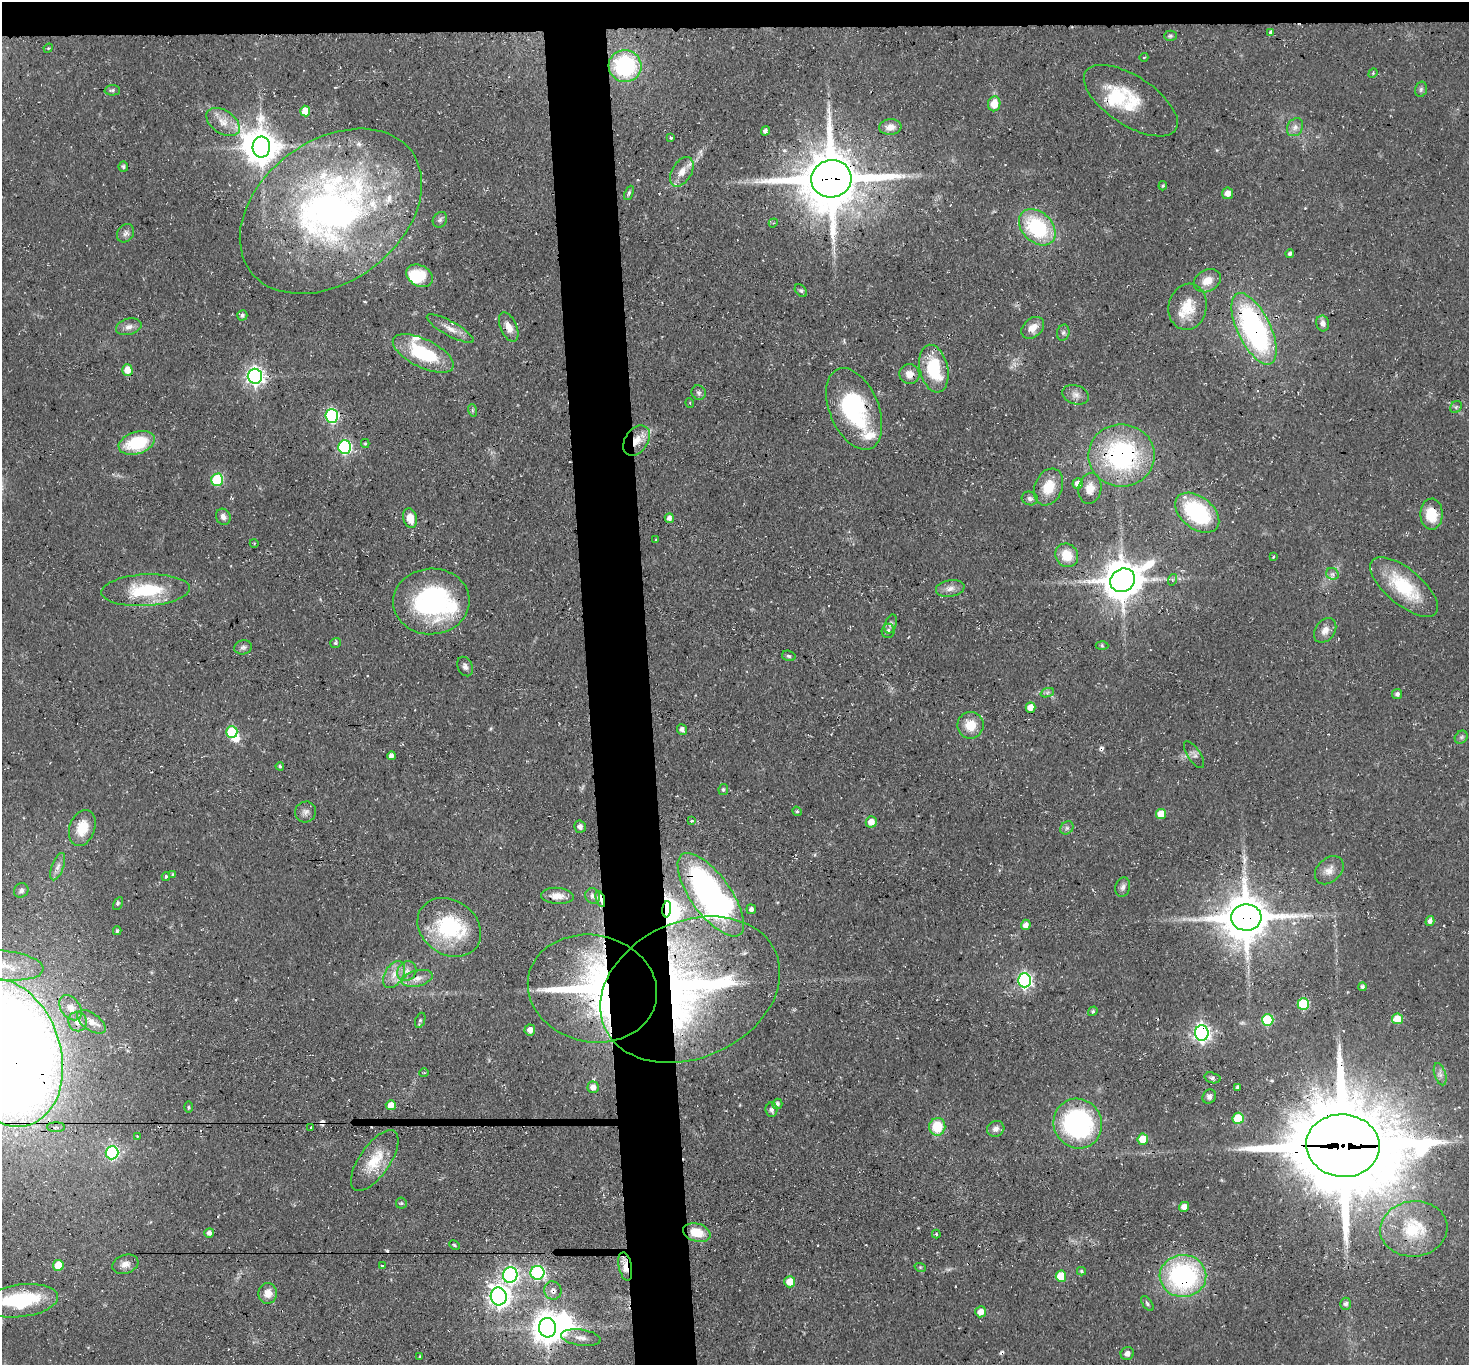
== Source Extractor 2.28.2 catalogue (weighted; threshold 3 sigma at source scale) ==
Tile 2 of 3 x 3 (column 2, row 1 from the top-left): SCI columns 1468-2934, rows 2888-4250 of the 4401 x 4372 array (HDU 1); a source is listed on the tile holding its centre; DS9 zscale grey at full resolution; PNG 1471 x 1367 px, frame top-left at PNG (2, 2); each listed source drawn as its Kron ellipse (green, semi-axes under 4 px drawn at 4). Shown black and unused: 6% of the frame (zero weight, under 3 of 4 exposures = <1% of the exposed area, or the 3 px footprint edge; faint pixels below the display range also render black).
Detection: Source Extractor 2.28.2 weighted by HDU 2 'WHT'; one run over the whole footprint, this tile lists its part. Background 0.055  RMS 0.0051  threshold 0.023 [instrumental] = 3 sigma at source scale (4.5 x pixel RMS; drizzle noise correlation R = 1.50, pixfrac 1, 0.05/0.05 arcsec/px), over >= 5 px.
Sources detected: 223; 6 inside a brighter object's white glare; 10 cosmic-ray / hot-pixel residue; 2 long thin detections or spike segments (spike, bleed or trail) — neither listed nor drawn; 12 inside a brighter listed object's ellipse — not listed separately; the other 193 listed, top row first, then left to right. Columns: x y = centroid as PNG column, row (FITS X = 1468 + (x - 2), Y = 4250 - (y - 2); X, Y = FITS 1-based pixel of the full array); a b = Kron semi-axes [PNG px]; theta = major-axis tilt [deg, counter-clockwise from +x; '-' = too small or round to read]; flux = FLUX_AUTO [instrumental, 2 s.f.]
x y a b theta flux
1271 32 4 3 - 4.8
1170 36 6 5 - 0.95
48 48 5 4 - 0.55
1144 57 4 3 - 0.42
625 66 16 16 - 55
1373 73 5 4 - 0.55
1421 89 8 5 75 1.2
112 90 7 5 1 1.1
1131 101 53 24 -33 28
994 104 7 6 - 7.8
305 111 5 5 - 8.6
223 122 18 11 -34 6.8
890 127 11 7 5 3.8
1295 127 9 7 57 2.5
765 131 5 4 - 1.8
670 138 3 3 - 2.8
261 147 10 9 - 1000
123 167 5 5 - 1.1
682 172 16 9 60 5.6
831 179 20 18 11 3600
1163 186 4 3 - 0.71
629 193 7 4 66 0.95
1227 193 6 5 - 3.8
331 211 101 70 37 250
440 220 8 6 56 1.5
773 223 5 4 - 0.51
1037 227 21 15 -44 43
126 233 10 8 54 2.1
1290 254 4 4 - 1.5
420 276 14 10 -29 15
1207 281 14 10 29 6.3
801 291 7 5 -48 1
1188 307 23 19 79 13
242 315 5 5 - 1
1323 323 8 6 -77 2.9
129 327 13 8 14 3.1
509 327 15 8 -66 5.2
1033 328 13 9 41 4.7
450 329 26 7 -29 4.9
1254 329 39 16 -64 120
1063 333 8 6 75 1.3
423 353 33 14 -26 34
934 369 24 14 -77 28
127 370 5 5 - 6.6
909 374 10 10 - 4.5
255 376 7 7 - 220
699 393 7 6 - 1.5
1076 395 14 9 -18 3.4
690 403 5 3 - 0.4
1456 407 6 5 - 0.99
854 409 43 24 -67 57
472 410 6 4 -72 0.81
332 416 7 6 - 77
636 440 16 11 54 7.7
137 443 19 11 17 27
365 443 4 4 - 0.59
345 447 6 6 - 84
1122 455 33 31 1 80
217 480 6 6 - 34
1078 483 5 5 - 4.2
1049 487 19 13 68 11
1090 488 15 11 81 5.7
1030 498 8 6 -17 1.6
1197 513 25 16 -39 45
1431 514 15 11 -90 13
223 517 8 7 - 2.4
410 518 10 6 -75 6.5
669 518 5 4 - 1.8
656 540 3 3 - 0.43
254 543 4 3 - 0.38
1067 555 12 11 - 11
1273 557 3 2 - 0.66
1332 574 6 5 - 1.5
1123 580 13 11 33 1400
1172 580 6 4 73 0.72
1404 587 41 18 -40 29
950 589 14 8 9 3.4
146 590 44 16 3 29
431 601 38 33 3 79
891 624 10 5 72 1.5
1325 630 13 10 54 4
888 631 7 6 - 1.5
335 643 6 4 37 0.84
1102 646 6 4 -3 0.79
243 647 9 7 14 1.7
789 656 7 5 -17 1.2
465 666 10 7 -63 1.9
1047 693 7 4 19 1.1
1397 694 5 5 - 1.6
1030 707 5 5 - 6
970 725 13 13 - 9.4
682 729 5 4 - 1.9
232 732 6 5 - 28
1461 737 7 5 46 1.1
1194 755 15 6 -57 2.1
391 756 4 4 - 2.1
280 766 4 3 - 0.79
723 789 5 4 - 0.96
797 811 5 4 - 0.79
305 812 11 10 - 2.6
1161 814 5 5 - 9
691 821 4 3 - 0.85
871 822 5 5 - 4.8
580 827 6 6 - 2
82 828 18 12 70 12
1067 828 7 6 - 1.5
58 867 14 6 69 2.7
1329 870 16 11 43 5
173 874 4 3 - 0.5
166 876 4 3 - 0.84
1123 887 10 7 75 1.9
21 890 8 6 42 1.6
711 895 49 20 -54 170
557 896 16 8 -4 4.8
593 896 8 7 - 1.9
600 899 8 4 -72 8.6
118 904 7 4 63 0.93
667 909 8 4 84 300
751 909 5 5 - 1.5
1246 918 15 13 3 2200
1430 921 5 4 - 2
1026 925 5 4 - 3.2
449 927 34 27 -34 42
117 931 4 3 - 0.85
2 965 41 15 -5 22
407 971 10 9 - 3.3
394 975 15 9 59 5.5
417 978 16 8 15 4.3
1024 980 7 6 - 130
1363 987 4 4 - 1.2
592 989 65 53 -12 150
690 990 94 68 24 220
1303 1004 6 6 - 33
71 1008 14 9 -53 3.8
1093 1011 5 4 - 0.97
1397 1019 5 5 - 13
420 1020 8 4 68 1
1268 1020 6 5 - 34
78 1022 10 9 - 3.2
91 1022 16 8 -35 4
530 1030 5 5 - 3.5
1202 1033 7 7 - 200
6 1052 76 54 -71 1500
424 1073 5 3 - 0.48
1440 1074 11 5 -72 2.1
1212 1078 8 5 -16 1.2
593 1087 5 5 - 3.5
1237 1087 3 3 - 0.68
1209 1097 7 6 - 1.8
777 1104 5 5 - 1.9
391 1105 5 5 - 5.4
188 1107 5 3 - 0.63
771 1110 7 6 - 1.8
1238 1118 5 5 - 24
1078 1124 25 24 - 88
56 1127 9 5 0 1.9
311 1127 3 3 - 0.87
937 1127 9 8 - 16
996 1129 9 7 26 2.5
137 1136 3 2 - 0.5
1143 1139 5 5 - 10
1343 1146 37 31 -6 9300
112 1153 7 6 - 73
375 1161 35 15 56 15
401 1203 6 5 - 0.82
1184 1207 5 5 - 3.5
1414 1229 33 27 6 29
209 1233 5 4 - 2
697 1233 14 9 -16 11
936 1234 4 3 - 0.64
454 1245 5 4 - 0.75
125 1264 13 9 18 4
58 1265 5 5 - 13
383 1265 4 3 - 3.8
625 1266 14 6 -78 7.4
920 1267 6 3 -18 0.52
1081 1271 4 3 - 0.73
537 1273 7 7 - 81
510 1275 8 7 - 150
1061 1276 5 5 - 18
1183 1276 23 21 1 86
790 1282 5 5 - 8.1
553 1291 9 8 - 3.1
268 1293 10 9 - 5.2
499 1296 9 8 - 300
20 1301 38 16 7 45
1147 1304 8 4 -53 1.1
1345 1304 6 5 - 1.7
981 1312 5 5 - 5
547 1328 9 8 - 810
581 1338 20 8 -8 4.5
1127 1354 7 6 - 2.2
420 1356 3 3 - 0.5
Overlapping masked pixels (flux is a lower limit): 24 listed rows (the first 20) at x y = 831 179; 331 211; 509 327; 1254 329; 909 374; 854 409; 636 440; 1122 455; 1431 514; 431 601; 711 895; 557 896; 600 899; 667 909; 1246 918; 417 978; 592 989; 690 990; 1202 1033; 6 1052
Isophote crosses this tile's border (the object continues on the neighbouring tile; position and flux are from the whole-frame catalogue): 3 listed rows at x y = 2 965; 6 1052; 20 1301